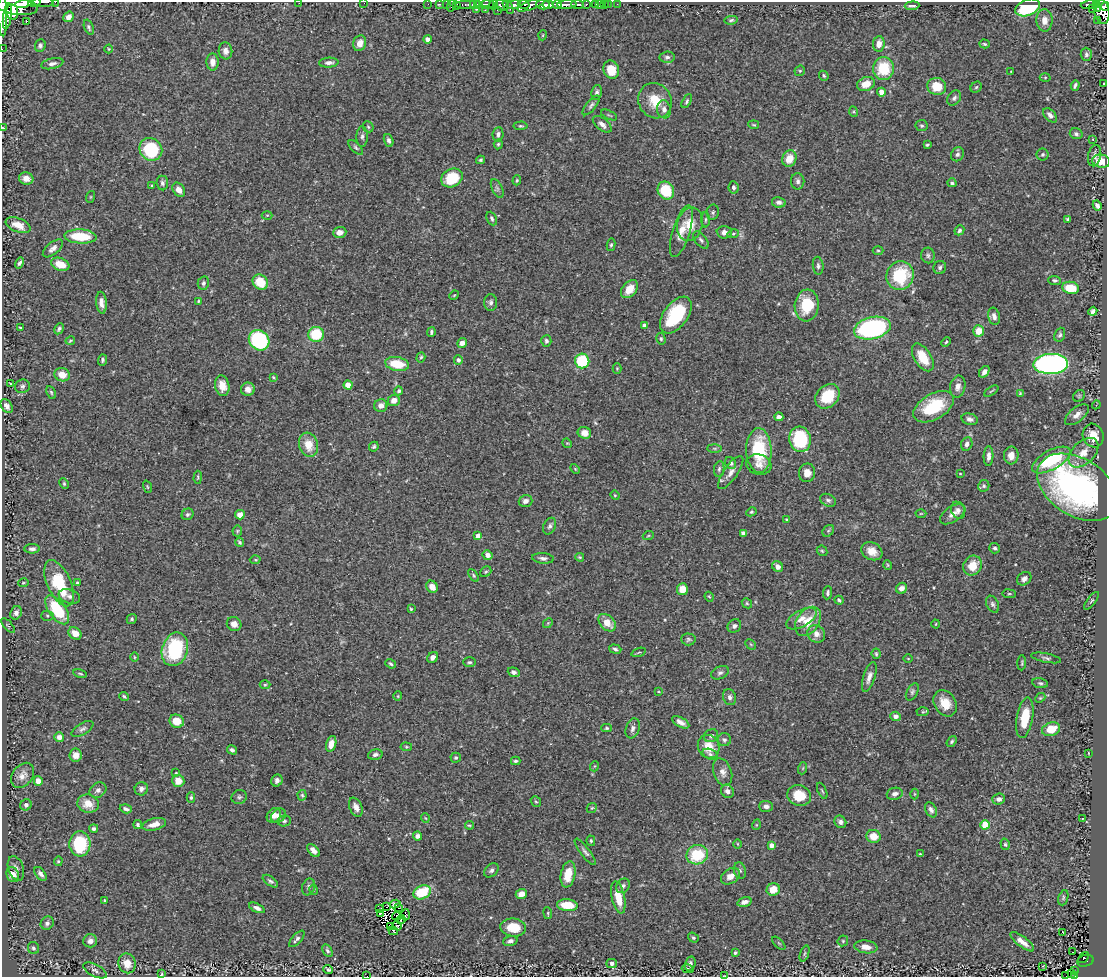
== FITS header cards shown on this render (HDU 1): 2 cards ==
NAXIS1  =                 1105
NAXIS2  =                  975

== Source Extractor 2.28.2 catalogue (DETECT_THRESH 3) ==
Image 1105 x 975 px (HDU 1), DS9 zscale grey, 1 PNG px = 1 image px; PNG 1109 x 979 px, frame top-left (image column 1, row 975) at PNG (2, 2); each listed source drawn as its Kron ellipse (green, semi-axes under 4 px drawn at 4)
Background 0.875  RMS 0.025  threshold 0.0753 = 3 sigma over >= 5 px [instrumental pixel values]
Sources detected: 457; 4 with non-positive FLUX_AUTO (blend fragments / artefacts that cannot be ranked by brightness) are neither listed nor drawn; the other 453 listed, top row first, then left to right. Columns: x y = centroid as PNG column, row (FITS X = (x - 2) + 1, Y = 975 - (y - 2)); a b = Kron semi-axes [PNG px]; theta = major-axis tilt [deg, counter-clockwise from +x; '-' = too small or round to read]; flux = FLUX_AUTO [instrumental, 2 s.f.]
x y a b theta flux
34 2 6 3 11 240
43 2 11 2 0 340
55 2 2 2 - 24
299 3 2 2 - 5
364 3 2 2 - 11
24 4 8 4 12 390
428 4 2 2 - 7.6
440 4 3 2 - 9.7
446 4 2 2 - 11
524 4 6 4 1 270
557 4 5 3 - 260
567 4 9 3 3 500
578 4 6 3 -2 210
586 4 3 3 - 81
596 4 3 3 - 35
600 4 2 2 - 5.7
605 4 2 2 - 5.1
608 4 3 2 - 3.1
617 4 2 2 - 6.4
452 5 6 2 72 24
468 5 14 3 0 120
474 5 4 3 - 280
477 5 4 3 - 440
487 5 7 3 3 310
493 5 5 4 - 130
514 5 7 3 7 500
532 5 15 4 20 460
543 5 7 4 -9 710
548 5 5 3 - 420
1090 5 9 4 7 190
1096 5 4 3 - 100
17 6 21 8 -8 1100
456 6 4 3 - 75
502 6 7 5 -21 190
912 6 7 3 4 3.9
1105 6 4 3 - 180
508 7 8 3 -59 140
1028 7 13 8 22 110
477 9 2 2 - 21
1092 9 3 2 - 6.9
1098 9 4 2 - 63
485 10 2 2 - 5.5
497 10 2 2 - 11
12 12 7 6 - 450
1102 12 12 7 -79 710
3 15 21 4 -89 750
7 16 13 4 82 510
69 17 6 5 - 7.6
731 20 6 4 9 2.8
1044 20 11 8 -88 13
26 21 4 3 - 17
1097 21 2 2 - 13
89 27 8 4 -70 3.2
543 35 5 3 - 1.4
428 39 4 4 - 9.2
360 43 8 6 70 13
879 44 8 6 84 13
985 44 5 4 - 2.4
40 45 6 5 - 3.8
2 49 2 2 - 4.8
109 49 4 3 - 1.3
225 51 8 7 - 7.8
1086 54 6 5 - 4.2
667 57 7 5 5 4.5
213 62 8 6 -87 10
329 63 10 5 2 7
52 64 11 5 13 7.1
884 68 11 10 - 58
611 70 9 7 -71 33
800 71 5 5 - 2.5
1011 71 3 2 - 1.1
824 76 5 4 - 3
1045 77 5 3 - 1.9
1104 83 2 2 - 1.3
866 84 9 6 21 21
1075 85 5 3 - 3.3
937 86 9 8 - 38
976 87 6 5 - 2.7
597 92 8 5 77 4.8
881 92 4 4 - 12
954 98 8 6 52 4.6
655 101 18 16 -61 39
687 101 7 4 62 2.8
591 105 12 5 50 5
664 109 9 7 -79 8.4
854 112 5 3 - 1.9
609 115 8 2 -25 1.5
1050 115 8 5 -47 7.5
602 124 11 6 -39 9
754 125 5 3 - 1.9
521 126 7 4 5 2.7
922 126 6 5 - 2.9
368 127 6 5 - 2.3
3 128 3 3 - 1.2
498 134 7 5 84 4.9
1076 134 6 5 - 4.2
362 136 10 5 89 4.7
1093 139 4 3 - 1.7
389 140 6 4 -71 4.5
498 144 5 4 - 2.5
927 145 3 2 - 2
356 147 9 4 -44 3.6
151 149 12 11 - 110
957 154 7 6 - 5
1043 155 6 6 - 3.3
1095 156 11 6 79 7
789 159 8 7 - 22
481 160 4 4 - 2.5
1101 161 9 6 -12 25
26 178 7 6 - 13
452 178 11 9 29 57
517 180 5 4 - 2
798 181 8 6 -88 5.5
162 183 7 6 - 4.6
952 183 5 4 - 3.2
152 185 3 3 - 1.7
734 187 6 5 - 4.3
497 188 10 5 -64 4.1
179 190 8 5 -54 13
666 191 9 8 - 62
90 197 6 4 71 1.8
779 202 7 5 -10 6.4
1097 205 5 4 - 6.3
713 212 8 6 79 3.6
267 215 5 3 - 1.7
492 218 7 5 -66 4
1067 219 4 3 - 3.1
705 220 8 4 89 2.4
690 224 17 12 76 29
18 225 13 6 -22 19
959 230 5 4 - 4.2
681 231 27 8 73 23
340 232 7 5 4 12
724 232 8 6 -2 7.8
733 234 6 4 17 2.5
80 236 16 7 -3 63
701 240 10 5 -50 4.3
611 245 6 4 78 2.4
53 248 12 6 39 8.4
878 250 5 3 - 2
928 255 8 6 -78 4.6
19 263 6 4 59 4.4
60 264 9 6 -22 26
818 266 9 5 -84 4.4
940 267 7 6 - 4.2
900 276 14 13 - 94
1055 280 6 4 -6 3.2
260 282 8 7 - 43
203 283 7 5 76 4.2
1071 288 8 6 -10 44
629 289 10 7 49 23
454 295 5 4 - 1.6
198 301 4 3 - 1.8
101 303 11 5 -83 9.3
491 303 8 6 -90 5.8
807 305 16 12 84 59
1093 311 4 4 - 4.2
676 315 21 12 53 110
994 316 9 6 -76 8.2
645 326 4 4 - 11
20 327 3 2 - 1.5
872 328 18 11 13 260
59 329 6 4 63 3.4
979 331 5 5 - 26
431 332 5 3 - 3.1
316 334 8 7 - 64
1060 335 7 5 69 3.6
661 339 6 4 -76 2.8
259 340 11 9 -44 150
70 341 5 3 - 1.9
546 341 6 5 - 3.8
946 342 5 3 - 1.9
462 343 5 4 - 9.6
421 357 5 4 - 2.7
923 357 15 8 -58 36
103 360 6 4 89 3.1
458 360 5 4 - 4.5
582 361 7 7 - 100
397 364 12 7 -10 47
1051 364 17 10 3 520
617 368 5 4 - 1.8
984 372 6 4 52 7.4
62 375 8 6 -19 21
273 377 4 3 - 2.5
10 384 2 2 - 1.6
348 385 4 4 - 25
22 386 7 6 - 4.2
222 386 10 7 -79 17
958 387 11 7 79 10
248 389 7 6 - 9.2
399 391 4 4 - 4.2
991 391 8 3 33 2.1
51 392 7 3 -63 2.2
1020 394 4 3 - 2.1
827 396 13 10 45 53
1079 396 6 5 - 2.7
394 400 6 5 - 12
1096 405 4 3 - 1.5
7 406 7 5 -57 6.3
381 406 6 6 - 11
934 407 22 12 30 81
1077 415 14 7 38 10
779 417 4 4 - 7.2
970 419 8 5 -16 6.2
584 433 7 6 - 12
1093 435 12 10 -70 21
800 439 13 10 -77 100
567 443 5 4 - 1.8
967 444 7 5 66 6.5
308 445 12 9 -72 29
374 447 5 4 - 3
715 448 7 4 0 2.3
759 450 22 12 -88 92
1083 453 18 11 45 22
1011 455 9 7 83 13
988 456 10 5 87 8.3
1051 460 21 9 29 94
731 463 6 5 - 5.2
759 465 13 10 -16 12
575 469 6 3 -46 1.7
719 469 8 5 79 4
731 472 19 7 55 12
807 473 9 8 - 14
960 474 3 2 - 1.3
198 477 6 4 89 2.3
64 484 5 4 - 2.2
984 486 6 5 - 3
147 487 6 4 -71 2.1
1077 487 44 28 -32 440
615 495 5 4 - 2
828 500 8 6 -26 4.8
526 501 7 6 - 8
958 510 9 6 -69 6.9
751 512 5 4 - 2.4
921 513 5 3 - 1.6
188 514 6 5 - 3
953 514 14 7 34 13
240 515 5 4 - 14
786 519 3 2 - 1.3
550 526 9 6 64 5.1
237 531 5 5 - 2.2
828 531 6 5 - 2.6
743 533 4 4 - 6.8
478 536 4 4 - 9.6
648 536 6 3 19 1.7
239 542 4 4 - 2.9
995 548 5 5 - 3.7
32 549 8 4 0 5.3
822 551 6 4 -43 2.3
872 551 11 8 -29 18
488 555 5 4 - 9.4
580 557 4 3 - 2
543 558 11 5 -5 6.2
255 560 5 3 - 1.7
888 565 5 4 - 1.9
973 566 10 9 - 29
778 567 6 5 - 8.8
486 572 6 5 - 2.6
474 575 7 4 -58 2.6
1024 579 8 6 38 6.3
77 582 3 3 - 1.7
23 583 5 4 - 1.8
59 583 25 11 -65 80
432 587 6 5 - 14
901 588 6 5 - 9.1
682 589 6 5 - 22
828 593 7 4 84 3.2
1009 594 7 3 -7 2
69 596 11 6 -20 7.5
709 597 5 4 - 2
839 600 5 3 - 2.9
1092 601 11 3 52 3.4
747 603 5 4 - 2.5
993 604 9 6 -65 4.4
411 609 4 3 - 1.9
57 610 17 8 -54 91
16 613 7 5 64 6.2
47 616 6 5 - 3
802 618 17 8 29 17
132 619 5 4 - 2.6
808 621 16 11 55 31
548 623 5 4 - 1.7
607 623 10 7 -45 23
234 624 7 6 - 11
936 624 4 3 - 1.3
8 626 9 2 -49 1.8
734 626 7 6 - 5.2
75 633 7 5 -38 18
816 634 9 8 - 11
688 639 7 6 - 3.5
751 644 6 4 -45 1.9
175 649 17 12 71 130
615 649 6 4 -17 3.6
639 652 7 3 19 2.2
876 654 5 4 - 2.6
134 657 5 3 - 1.4
433 657 6 5 - 7.4
1046 658 15 4 -11 5.1
908 659 5 3 - 1.4
470 662 6 5 - 3.2
1022 663 7 2 87 2.1
391 664 6 4 -38 3.1
514 672 6 4 -20 5.1
720 673 9 6 24 5.1
80 674 7 3 -11 2
869 677 15 6 73 11
1040 683 8 5 -10 3.6
265 685 5 3 - 1.8
659 692 4 2 - 1.3
912 692 9 5 62 4.1
124 696 5 4 - 2.8
398 696 4 4 - 1.7
730 697 8 6 -68 6.1
1040 698 6 4 42 2
945 703 14 10 -57 28
923 712 6 4 3 2.2
895 716 5 4 - 7.5
1025 718 20 8 80 50
177 721 7 6 - 28
681 722 9 4 -29 8.3
607 728 5 4 - 2.5
633 728 10 6 71 6.3
82 729 12 5 31 6.1
1051 729 9 6 19 34
711 736 7 6 - 5.3
59 737 5 5 - 9.3
724 740 6 6 - 4.3
952 742 6 4 53 3
331 744 8 5 75 15
406 747 6 4 -7 2
709 747 12 10 -64 30
232 750 5 4 - 4.3
1088 753 3 2 - 0.78
710 754 8 5 -16 4.7
76 755 6 6 - 12
375 755 7 5 14 5.2
456 758 5 5 - 2.6
516 761 5 3 - 2.8
595 766 5 3 - 1.4
803 768 6 4 71 2.1
723 772 14 9 -70 12
176 773 3 2 - 1.1
23 775 14 10 53 12
277 780 6 5 - 6
38 781 5 4 - 14
178 781 6 6 - 19
141 789 7 6 - 6.5
98 790 9 7 34 6
727 791 7 6 - 7.2
822 791 8 3 -65 2
895 794 8 6 15 8
915 794 5 3 - 1.5
302 795 5 4 - 2.2
799 795 12 10 -23 36
239 797 8 7 - 4.2
191 798 5 4 - 3.1
999 799 6 5 - 7.1
536 802 6 4 -50 2.4
88 804 11 9 -13 24
26 805 6 5 - 5.2
766 806 7 5 -3 6.8
356 807 10 6 -65 10
592 808 5 4 - 2.2
126 809 6 3 -17 4.5
931 810 8 5 -62 6.1
274 815 8 6 47 12
278 816 8 6 42 8.3
425 818 5 3 - 1.3
1082 819 2 2 - 1.3
284 821 7 5 10 3.4
840 822 6 5 - 5
154 824 12 6 14 15
138 825 4 4 - 3.1
469 825 4 3 - 2.1
756 825 5 3 - 1.4
985 825 4 4 - 50
94 829 4 4 - 3.9
417 836 4 4 - 6.2
874 836 7 6 - 27
591 841 5 4 - 2.9
80 844 12 10 86 90
737 844 5 3 - 1.4
1005 844 6 4 -73 2.7
772 845 4 4 - 9.6
313 850 8 5 -46 8.6
585 852 16 4 -53 5.5
920 854 3 3 - 2.2
697 855 11 9 21 72
58 861 5 4 - 2
16 868 12 7 -70 7.2
491 870 8 5 43 5
740 871 8 6 -73 4.6
41 874 8 4 -51 6.7
568 874 13 7 79 31
13 875 7 6 - 17
730 876 10 7 33 13
270 881 9 4 -36 4.3
623 886 8 6 55 5.1
309 887 8 6 68 5.1
773 889 6 6 - 24
314 890 5 3 - 1.7
422 892 9 6 27 61
521 894 5 4 - 15
618 897 16 6 -78 33
1063 898 8 5 73 3.2
105 900 3 3 - 3.3
744 902 7 4 16 6.9
395 904 5 4 - 0.66
567 905 10 6 -5 40
387 907 3 2 - 2
257 908 8 4 -25 6.3
398 908 2 2 - 2.4
379 909 3 2 - 1.8
548 913 6 3 -83 1.8
380 914 4 2 - 0.83
406 915 5 3 - 0.2
397 916 4 2 - 1.2
401 920 5 2 - 2.4
47 923 7 6 - 5
390 926 3 2 - 1.5
397 926 5 2 - 1.5
513 927 13 9 -6 38
393 931 5 2 - 1.7
1062 932 3 2 - 19
693 938 6 4 -37 2.9
297 939 10 4 47 5.1
90 941 7 6 - 6.8
510 941 7 5 17 5.7
843 941 6 5 - 2.4
1022 942 14 5 -37 13
779 943 8 3 -45 1.9
866 947 11 6 -8 15
33 948 6 5 - 3.6
327 951 7 4 -60 3.6
1072 952 3 2 - 1.9
735 953 4 3 - 2.8
804 953 8 3 71 2.9
1084 958 6 2 49 28
1085 961 8 5 16 130
127 963 10 8 -70 19
612 963 5 4 - 5.4
690 964 7 5 74 6.4
1043 966 2 2 - 0.89
328 969 5 3 - 2.5
688 969 6 3 -15 2.3
95 970 13 6 -27 5.6
1075 971 3 2 - 8.2
161 974 4 2 - 2.1
1072 974 4 3 - 18
1074 975 3 3 - 20
367 976 2 2 - 50
724 976 3 2 - 0.99
1066 976 2 2 - 3.3
At the frame edge (FLAGS 8, measured only in part): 14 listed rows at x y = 34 2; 43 2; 55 2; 299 3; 364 3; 24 4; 1105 6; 3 15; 2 49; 3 128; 1074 975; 367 976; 724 976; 1066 976
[4 non-positive-flux detections neither listed nor drawn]